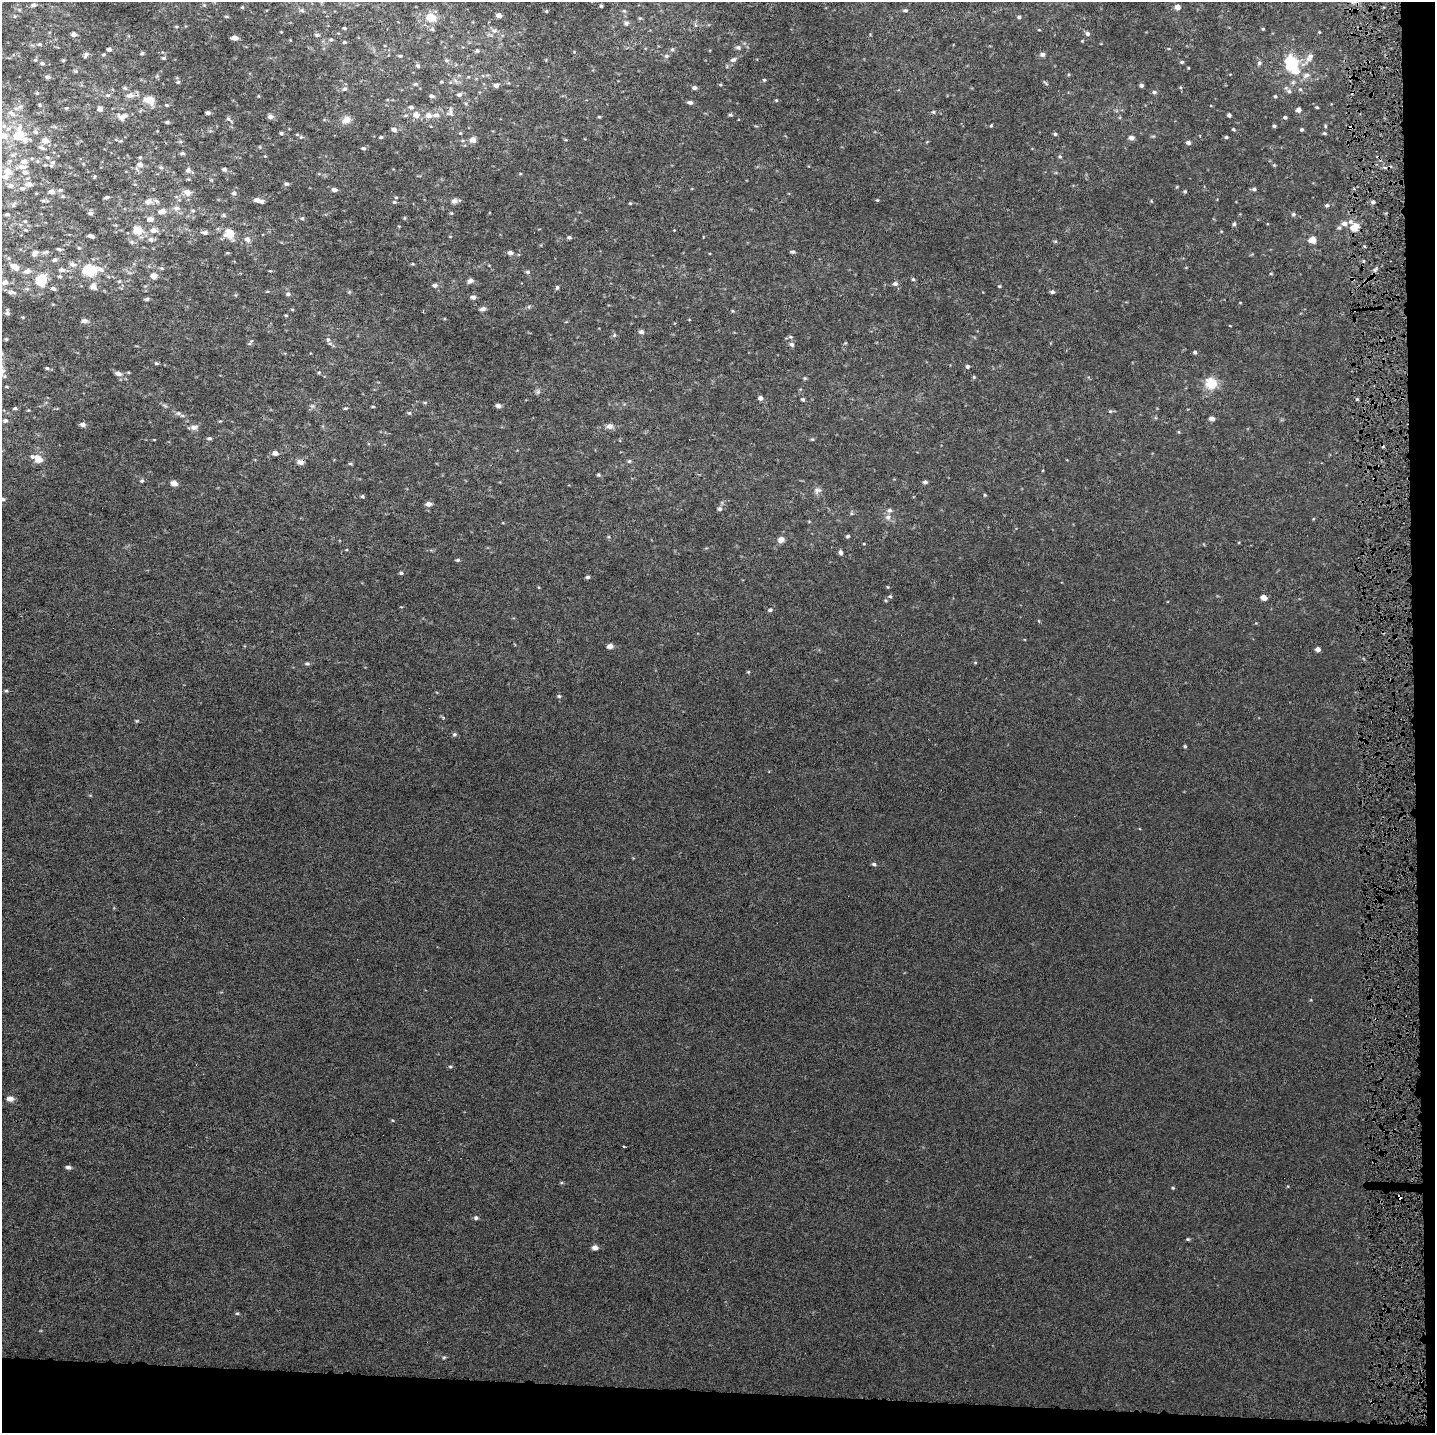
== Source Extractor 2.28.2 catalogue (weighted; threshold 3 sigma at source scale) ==
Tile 9 of 3 x 3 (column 3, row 3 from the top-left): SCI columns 3047-4479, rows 1-1431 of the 4661 x 4302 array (HDU 1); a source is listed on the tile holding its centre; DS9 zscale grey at full resolution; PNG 1437 x 1435 px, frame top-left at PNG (2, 2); no overlay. Shown black and unused: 5% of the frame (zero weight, under 4 of 8 exposures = <1% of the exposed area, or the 3 px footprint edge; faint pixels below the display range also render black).
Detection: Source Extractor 2.28.2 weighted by HDU 2 'WHT'; one run over the whole footprint, this tile lists its part. Background 4.09e-04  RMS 0.0014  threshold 0.00569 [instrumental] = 3 sigma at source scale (4.09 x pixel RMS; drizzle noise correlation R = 1.36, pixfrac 0.8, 0.0396/0.0396 arcsec/px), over >= 5 px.
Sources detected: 266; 1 inside a brighter object's white glare — not listed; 7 inside a brighter listed object's ellipse — not listed separately; the other 258 listed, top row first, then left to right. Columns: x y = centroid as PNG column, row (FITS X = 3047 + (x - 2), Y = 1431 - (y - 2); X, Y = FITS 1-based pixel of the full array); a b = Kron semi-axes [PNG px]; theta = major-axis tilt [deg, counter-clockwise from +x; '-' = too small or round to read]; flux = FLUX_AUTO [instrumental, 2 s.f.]
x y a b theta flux
33 5 5 4 - 0.25
601 6 4 3 - 0.17
1178 7 5 5 - 0.58
905 10 6 4 2 0.19
546 11 4 4 - 0.13
499 15 5 5 - 0.55
431 17 16 12 -22 1.6
1019 17 5 4 - 0.19
626 23 6 5 - 0.26
344 28 4 3 - 0.14
1263 29 5 3 - 0.11
494 30 7 5 20 0.35
1319 32 4 3 - 0.091
74 34 5 4 - 0.4
1087 34 5 5 - 0.26
317 35 5 4 - 0.22
234 38 5 4 - 0.65
331 39 5 4 - 0.15
344 42 5 3 - 0.1
39 44 5 4 - 0.16
738 47 6 6 - 0.26
109 49 4 4 - 0.34
672 49 5 4 - 0.19
477 51 5 5 - 0.21
142 53 6 3 71 0.14
86 54 8 5 63 0.26
1042 54 6 4 6 0.36
400 56 4 4 - 0.13
666 56 6 5 - 0.21
1310 57 12 7 57 0.67
164 58 4 3 - 0.17
63 60 4 3 - 0.12
733 60 7 5 11 0.31
1182 62 5 4 - 0.18
1291 62 12 8 -79 7.7
42 63 6 4 -15 0.19
1259 63 5 5 - 0.25
418 66 6 4 -46 0.16
1307 75 8 6 4 0.36
48 77 5 4 - 0.29
764 80 4 4 - 0.14
178 82 5 5 - 0.16
441 82 5 3 - 0.11
1045 83 10 2 -45 0.15
415 84 5 4 - 0.15
720 84 5 3 - 0.12
496 85 5 5 - 0.42
1141 85 4 4 - 0.25
125 88 6 5 - 0.18
694 88 5 4 - 0.29
344 89 7 5 16 0.23
1289 91 6 5 - 0.24
1154 92 6 5 - 0.25
459 94 6 5 - 0.3
130 95 8 6 -1 0.6
431 96 5 4 - 0.25
1275 96 4 4 - 0.15
149 100 13 10 -15 1.3
776 100 4 4 - 0.12
690 102 6 4 -16 0.28
39 105 5 3 - 0.13
167 105 5 4 - 0.14
411 107 5 5 - 0.27
1317 107 4 3 - 0.12
66 108 5 3 - 0.13
100 109 5 5 - 0.48
1298 110 5 5 - 0.48
933 112 5 4 - 0.17
11 113 12 6 -32 0.52
208 113 4 3 - 0.32
416 115 7 6 - 0.74
428 115 6 6 - 0.69
436 115 9 5 0 0.42
730 115 5 4 - 0.19
1229 115 4 3 - 0.28
270 116 6 5 - 0.49
122 117 11 8 17 0.69
599 117 5 3 - 0.11
1285 117 4 4 - 0.21
228 119 6 5 - 0.22
346 120 12 9 32 0.75
167 122 4 3 - 0.22
4 126 7 5 45 0.36
991 126 5 3 - 0.12
1274 126 4 4 - 0.19
1325 126 5 3 - 0.13
394 129 6 5 - 0.38
1233 129 4 4 - 0.14
1302 129 4 4 - 0.17
36 132 6 5 - 0.24
281 133 4 4 - 0.2
1324 133 4 4 - 0.15
297 134 6 4 -1 0.16
1055 134 5 5 - 0.17
2 135 11 7 -16 1.1
18 136 15 10 -25 2.9
381 137 5 4 - 0.16
1226 137 4 4 - 0.17
1131 138 6 5 - 0.46
45 140 7 6 - 0.81
473 140 9 7 -7 0.48
1188 143 6 5 - 0.3
42 148 9 4 -44 0.26
363 148 6 4 -16 0.2
182 153 6 4 -13 0.2
47 157 5 4 - 0.18
1060 157 5 4 - 0.14
53 162 6 5 - 0.24
140 164 7 7 - 0.52
22 167 10 6 -8 0.58
161 167 6 5 - 0.18
224 169 5 4 - 0.26
188 170 7 7 - 0.37
8 171 7 6 - 1.1
28 184 7 6 - 0.64
286 184 6 5 - 0.21
10 186 7 6 - 0.38
22 188 6 5 - 0.24
1254 189 5 4 - 0.24
334 190 6 4 -2 0.37
1185 191 4 4 - 0.14
52 192 5 4 - 0.67
187 192 7 6 - 0.92
234 193 6 5 - 0.27
107 197 6 4 12 0.2
257 200 8 5 -10 0.56
877 200 4 4 - 0.1
43 201 6 4 -18 0.15
454 201 7 7 - 0.42
148 202 8 7 - 0.62
394 202 5 4 - 0.18
1373 202 4 4 - 0.23
630 203 4 4 - 0.12
1327 205 5 5 - 0.2
176 208 8 6 0 0.39
162 211 10 7 6 0.69
193 211 5 3 - 0.14
90 213 5 4 - 0.26
7 214 5 3 - 0.19
1293 214 6 4 -13 0.21
302 218 5 4 - 0.15
150 219 6 5 - 0.65
25 221 5 3 - 0.11
1234 224 4 4 - 0.19
1344 224 8 6 -1 0.53
1355 227 12 8 37 1.3
138 230 12 11 - 1.3
153 230 7 6 - 0.6
674 230 3 3 - 0.067
205 232 10 4 -2 0.32
229 233 13 12 - 1.5
91 236 6 3 -20 0.38
569 237 5 4 - 0.21
151 239 7 7 - 0.33
247 239 8 7 - 0.49
1312 240 5 5 - 1.4
792 252 6 4 -1 0.17
35 253 7 5 49 0.46
510 253 6 5 - 0.37
54 260 6 5 - 0.24
72 264 9 6 -9 0.44
14 266 10 6 -27 0.92
61 270 7 5 -13 0.37
90 270 12 8 2 4.9
27 271 7 6 - 0.52
528 272 5 5 - 0.18
60 276 5 4 - 0.17
154 276 6 5 - 0.83
913 279 4 4 - 0.17
41 280 6 6 - 4.5
471 280 7 5 13 0.41
5 282 7 7 - 0.36
895 284 7 6 - 0.3
435 285 5 5 - 0.32
93 286 8 7 - 0.49
999 286 4 4 - 0.12
54 288 6 4 -37 0.22
557 288 6 4 67 0.18
11 292 11 5 -9 0.36
1052 292 5 4 - 0.24
288 294 6 5 - 0.22
473 297 5 5 - 0.4
147 299 5 4 - 0.22
483 309 8 5 17 0.34
7 313 6 5 - 0.33
286 315 5 3 - 0.11
84 321 6 5 - 0.49
641 332 5 5 - 0.39
328 339 6 4 0 0.16
250 342 11 4 58 0.21
792 344 6 5 - 0.28
1195 352 5 4 - 0.21
156 363 5 4 - 0.14
967 366 5 4 - 0.23
47 368 5 4 - 0.17
319 372 4 3 - 0.11
118 373 7 5 -6 0.53
805 378 5 4 - 0.13
1211 383 16 15 - 1.9
760 398 5 5 - 0.39
803 399 5 4 - 0.17
425 403 6 4 0 0.14
498 406 5 4 - 0.43
15 408 5 4 - 0.19
345 408 5 3 - 0.14
178 413 6 5 - 0.24
409 413 5 5 - 0.16
1212 419 5 4 - 0.51
5 420 6 5 - 0.26
82 424 6 5 - 0.39
610 426 9 7 -7 0.46
194 427 10 6 12 0.45
209 438 6 4 1 0.2
275 453 6 5 - 0.53
38 459 10 8 -35 1.1
629 461 6 4 45 0.17
300 462 8 6 -22 0.46
598 475 5 4 - 0.15
142 481 5 4 - 0.17
925 482 5 4 - 0.27
174 483 5 4 - 0.95
817 490 9 7 24 0.4
362 496 5 4 - 0.17
2 499 5 4 - 0.23
428 504 7 5 0 0.49
720 509 6 5 - 0.26
890 510 6 6 - 0.29
888 517 8 6 0 0.38
848 536 5 4 - 0.17
781 539 8 7 - 0.55
840 552 6 5 - 0.28
458 560 5 4 - 0.16
401 573 4 4 - 0.17
588 577 5 4 - 0.21
890 596 5 4 - 0.14
1264 598 5 4 - 1
770 610 5 4 - 0.21
610 646 6 5 - 0.57
1318 649 5 4 - 0.44
307 664 6 4 0 0.18
748 672 5 4 - 0.12
6 691 4 4 - 0.15
559 696 5 4 - 0.17
443 717 5 4 - 0.14
454 734 6 4 20 0.2
1185 746 4 4 - 0.14
874 864 5 4 - 0.21
450 1067 5 3 - 0.15
10 1099 6 5 - 0.72
624 1147 3 3 - 0.16
68 1167 6 4 -7 0.32
1173 1188 4 4 - 0.12
1399 1197 5 4 - 0.51
476 1218 5 5 - 0.22
1188 1239 4 4 - 0.13
595 1247 6 5 - 0.57
237 1313 5 3 - 0.13
444 1357 6 3 19 0.13
Overlapping masked pixels (flux is a lower limit): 2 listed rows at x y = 300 462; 1399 1197
Isophote crosses this tile's border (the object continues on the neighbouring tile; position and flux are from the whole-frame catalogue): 2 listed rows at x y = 2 135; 2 499
Unlisted compact peaks at least as high as the median listed source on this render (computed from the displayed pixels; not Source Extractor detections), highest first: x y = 1357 399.